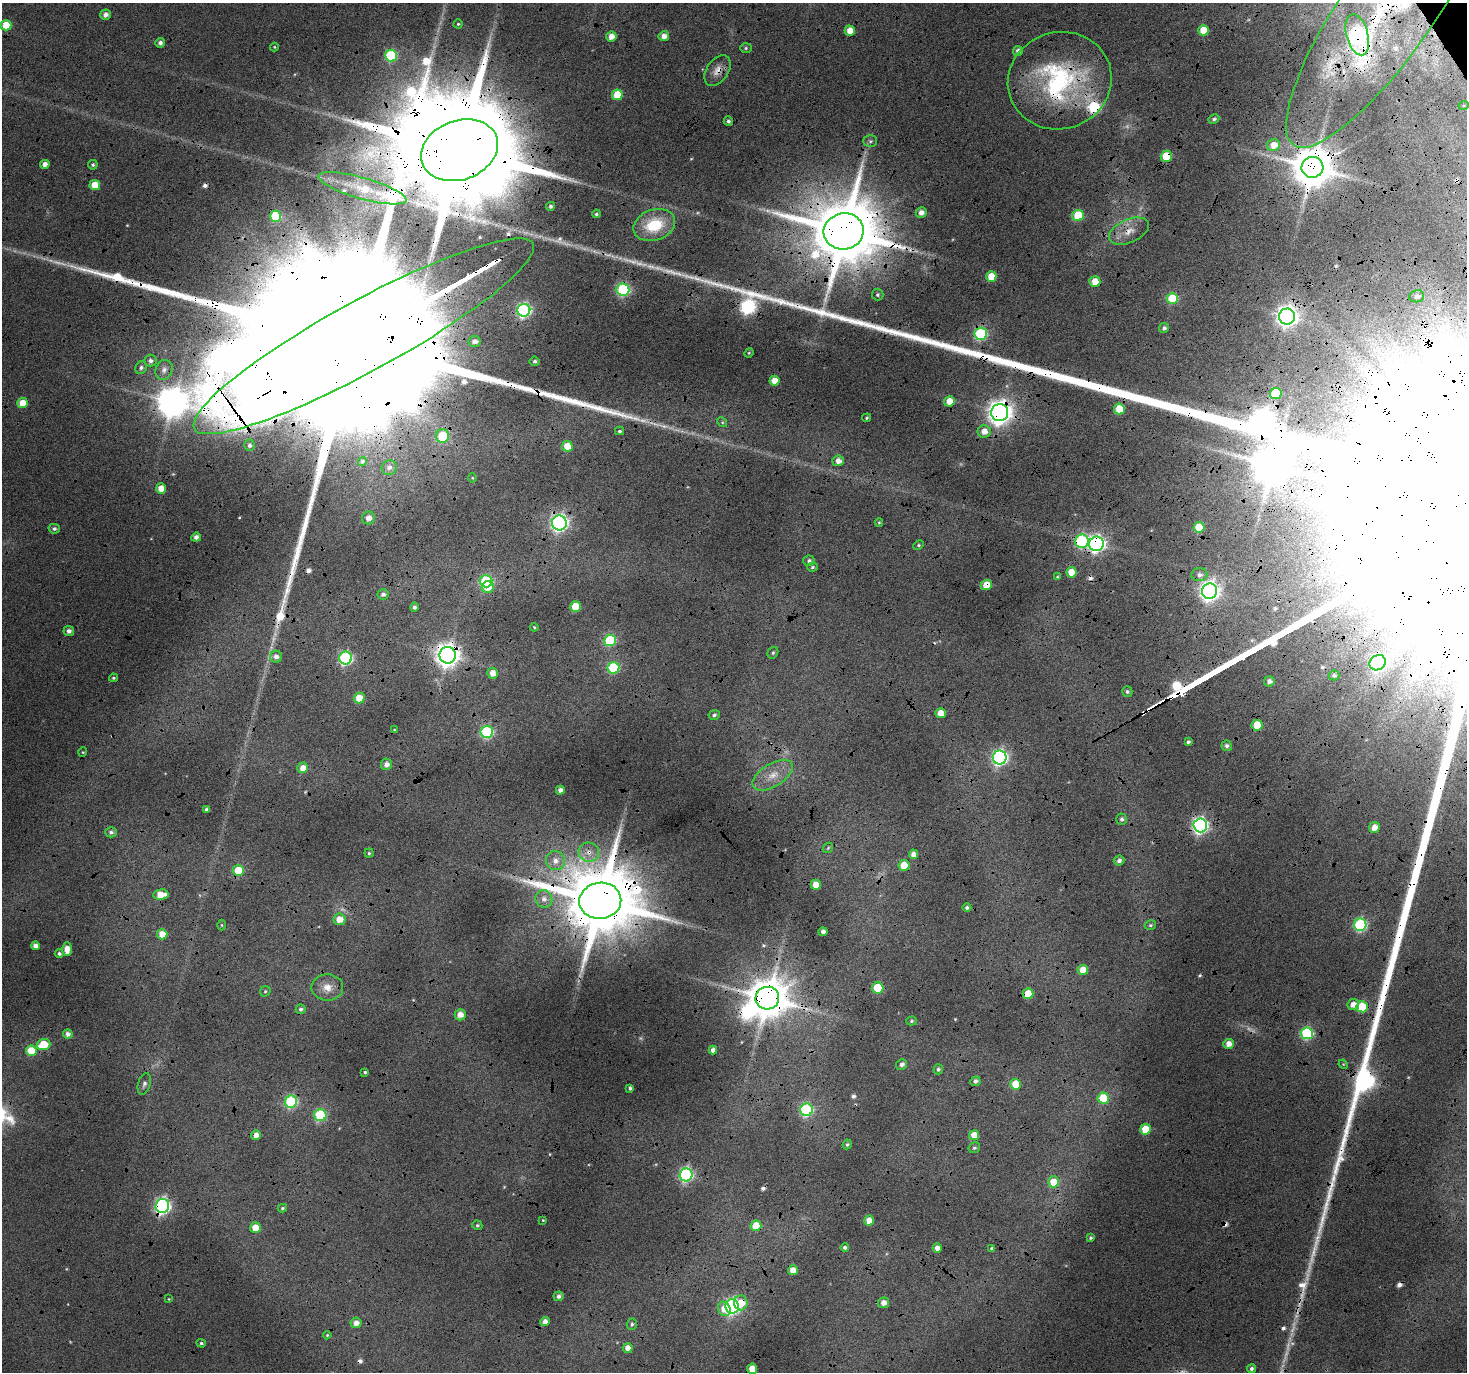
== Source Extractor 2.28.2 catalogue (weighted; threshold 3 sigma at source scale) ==
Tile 10 of 4 x 4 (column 2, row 3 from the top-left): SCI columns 1473-2937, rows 1548-2917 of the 5868 x 5773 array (HDU 1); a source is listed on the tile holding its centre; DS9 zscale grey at full resolution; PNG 1469 x 1374 px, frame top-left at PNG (2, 3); each listed source drawn as its Kron ellipse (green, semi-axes under 4 px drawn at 4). Shown black and unused: <1% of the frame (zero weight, under 4 of 12 exposures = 1% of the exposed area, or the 3 px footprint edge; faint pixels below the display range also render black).
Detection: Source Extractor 2.28.2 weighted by HDU 2 'WHT'; one run over the whole footprint, this tile lists its part. Background 0.127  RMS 0.024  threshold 0.0971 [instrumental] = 3 sigma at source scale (4.09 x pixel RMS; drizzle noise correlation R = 1.36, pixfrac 0.8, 0.0396/0.0396 arcsec/px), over >= 5 px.
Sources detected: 238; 9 too faint to see at this stretch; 1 inside a brighter object's white glare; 13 cosmic-ray / hot-pixel residue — neither listed nor drawn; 5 inside a brighter listed object's ellipse — not listed separately; the other 210 listed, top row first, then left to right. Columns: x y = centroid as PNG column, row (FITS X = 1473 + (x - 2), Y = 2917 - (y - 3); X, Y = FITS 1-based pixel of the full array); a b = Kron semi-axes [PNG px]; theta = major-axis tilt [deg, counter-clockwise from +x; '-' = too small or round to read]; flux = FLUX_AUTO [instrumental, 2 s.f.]
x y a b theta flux
1390 6 169 46 55 520
105 15 5 5 - 12
458 24 4 4 - 2.8
6 25 5 5 - 50
1203 30 5 5 - 50
850 31 5 5 - 29
1357 35 21 11 -74 540
611 36 5 5 - 19
664 36 5 5 - 17
160 43 5 5 - 7.9
274 47 4 4 - 2.3
746 48 6 5 - 3.6
1018 51 5 4 - 12
391 56 6 6 - 190
717 70 17 10 56 22
1060 81 52 48 19 400
617 95 5 5 - 73
1464 105 5 3 - 2.4
1214 119 5 4 - 4.9
728 121 4 4 - 5.4
870 141 7 5 -1 4.8
1274 145 6 6 - 32
459 150 39 29 20 110000
1166 156 5 5 - 80
45 164 5 4 - 14
93 165 5 4 - 4.3
1312 167 11 10 - 8800
95 185 5 5 - 44
362 188 45 10 -16 83
551 206 4 4 - 6
921 213 5 5 - 14
596 214 4 4 - 4.6
1078 215 6 5 - 97
276 216 5 5 - 130
654 225 21 15 20 91
844 231 20 18 11 26000
1129 231 21 11 24 33
991 276 5 5 - 45
1095 282 5 5 - 40
623 289 6 6 - 320
878 295 6 6 - 4.8
1417 296 7 6 - 8.6
1172 299 5 5 - 130
524 310 6 6 - 470
1287 317 8 8 - 1600
1164 328 5 5 - 6.7
981 334 6 6 - 280
364 336 193 35 29 710000
475 342 6 5 - 13
749 353 5 4 - 2.3
150 361 6 6 - 8.7
535 361 5 4 - 4.4
141 368 7 6 - 6.8
164 370 10 8 66 11
774 381 5 5 - 34
1276 393 6 5 - 88
949 401 5 5 - 29
23 403 5 5 - 42
1119 409 5 5 - 63
1000 413 8 8 - 2200
867 418 4 4 - 3
722 422 5 4 - 3
619 431 4 3 - 4.2
984 431 6 6 - 21
442 436 7 6 - 100
249 445 6 5 - 6.9
567 446 5 5 - 46
362 461 5 4 - 4.8
838 461 6 5 - 17
389 467 7 7 - 11
472 478 4 4 - 2.4
161 488 5 5 - 28
368 518 6 6 - 21
879 522 4 4 - 2.6
559 523 7 7 - 840
1199 527 5 5 - 68
54 529 5 5 - 5.8
196 537 5 4 - 10
1082 541 7 6 - 290
1096 544 7 7 - 810
919 545 5 4 - 3.2
809 561 5 5 - 6.8
812 567 5 4 - 3.5
1071 572 5 5 - 44
1199 575 8 6 4 9.2
1057 577 4 3 - 2.1
486 581 6 6 - 250
986 585 6 5 - 38
488 587 6 5 - 28
1210 591 8 7 - 1300
383 594 5 5 - 7.6
414 607 5 4 - 6.5
575 607 5 5 - 76
534 627 4 3 - 2.5
69 631 5 5 - 9.6
610 640 6 6 - 170
773 653 6 5 - 4.3
448 655 8 8 - 2200
276 657 6 6 - 12
346 658 6 6 - 390
1378 663 8 7 - 410
613 668 6 6 - 170
493 673 5 5 - 22
1334 675 5 5 - 6.8
113 678 4 3 - 3.4
1269 681 5 5 - 10
1127 692 5 5 - 5.3
359 698 5 5 - 44
940 713 5 5 - 26
714 715 6 5 - 5.2
1257 725 5 5 - 50
394 730 4 3 - 2.1
487 732 6 6 - 260
1188 742 4 3 - 4.7
1227 746 5 5 - 7.1
83 752 4 4 - 2.5
1000 758 7 7 - 630
386 764 6 5 - 13
303 768 5 5 - 24
773 775 23 11 31 37
560 790 4 4 - 11
206 810 3 3 - 6.4
1122 819 6 5 - 6.4
1200 825 7 7 - 760
1374 827 5 5 - 21
111 832 6 5 - 6.2
828 848 6 4 45 3.2
589 852 10 9 - 17
369 853 4 4 - 3.2
913 854 5 4 - 14
1119 860 5 5 - 8.5
555 861 10 9 - 19
904 865 5 5 - 51
238 870 5 5 - 66
816 885 5 5 - 31
161 894 8 5 4 40
544 899 9 8 - 15
600 901 21 18 7 32000
967 908 4 4 - 5.3
339 919 6 5 - 26
222 925 5 3 - 2.3
1150 925 6 4 16 3.5
1360 925 6 6 - 290
823 932 4 4 - 12
162 934 5 5 - 36
35 946 4 4 - 13
67 949 7 5 -89 25
59 954 4 4 - 5.2
1083 970 5 5 - 30
327 987 16 13 -1 29
878 988 5 5 - 99
265 991 6 5 - 3.5
1028 994 5 5 - 57
767 998 12 11 - 8700
1353 1004 6 5 - 21
1362 1007 6 5 - 110
301 1009 5 5 - 6
460 1015 6 5 - 20
911 1021 5 4 - 3.4
1307 1033 6 6 - 260
68 1034 5 4 - 9.4
1229 1044 5 5 - 20
44 1045 7 5 19 62
713 1050 4 4 - 12
31 1051 5 5 - 62
902 1064 6 5 - 8.9
1343 1064 5 4 - 2.1
938 1069 5 4 - 5.2
365 1072 4 3 - 2.9
975 1081 5 4 - 7.2
144 1084 11 6 74 7.6
1015 1084 5 5 - 60
630 1088 4 3 - 5.1
1103 1098 5 5 - 95
291 1102 6 6 - 240
806 1110 6 6 - 300
320 1115 6 6 - 230
1145 1129 5 5 - 67
256 1135 5 4 - 19
974 1135 5 5 - 31
847 1144 5 4 - 3.9
974 1148 6 5 - 4.5
686 1175 6 6 - 430
1054 1182 5 5 - 50
162 1206 7 7 - 710
282 1208 5 4 - 3.8
543 1220 3 3 - 1.8
869 1221 5 5 - 29
477 1225 5 4 - 3.8
756 1226 5 5 - 66
255 1228 5 5 - 29
1091 1238 4 4 - 4.4
845 1247 4 4 - 6
937 1248 4 4 - 16
992 1248 4 3 - 4.1
793 1270 5 5 - 26
559 1296 5 4 - 8.7
169 1299 4 2 - 1.6
741 1303 7 7 - 39
883 1303 5 5 - 17
732 1306 7 6 - 580
724 1309 7 6 - 25
545 1321 5 4 - 14
356 1323 5 5 - 16
632 1324 5 5 - 4.8
327 1335 4 4 - 2.5
201 1343 5 4 - 4
628 1348 5 5 - 19
1252 1368 4 4 - 5.7
752 1369 5 5 - 32
Overlapping masked pixels (flux is a lower limit): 43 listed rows (the first 20) at x y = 1390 6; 1357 35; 717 70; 1060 81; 459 150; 1166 156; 1312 167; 844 231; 1129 231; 1095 282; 1172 299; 1287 317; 981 334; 364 336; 1276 393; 23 403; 1119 409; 1000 413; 442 436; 567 446
Isophote crosses this tile's border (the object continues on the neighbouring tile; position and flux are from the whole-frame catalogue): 3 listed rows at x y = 1390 6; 1357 35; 364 336
Unlisted compact peaks at least as high as the median listed source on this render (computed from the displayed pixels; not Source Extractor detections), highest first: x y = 1349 1119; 10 1118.